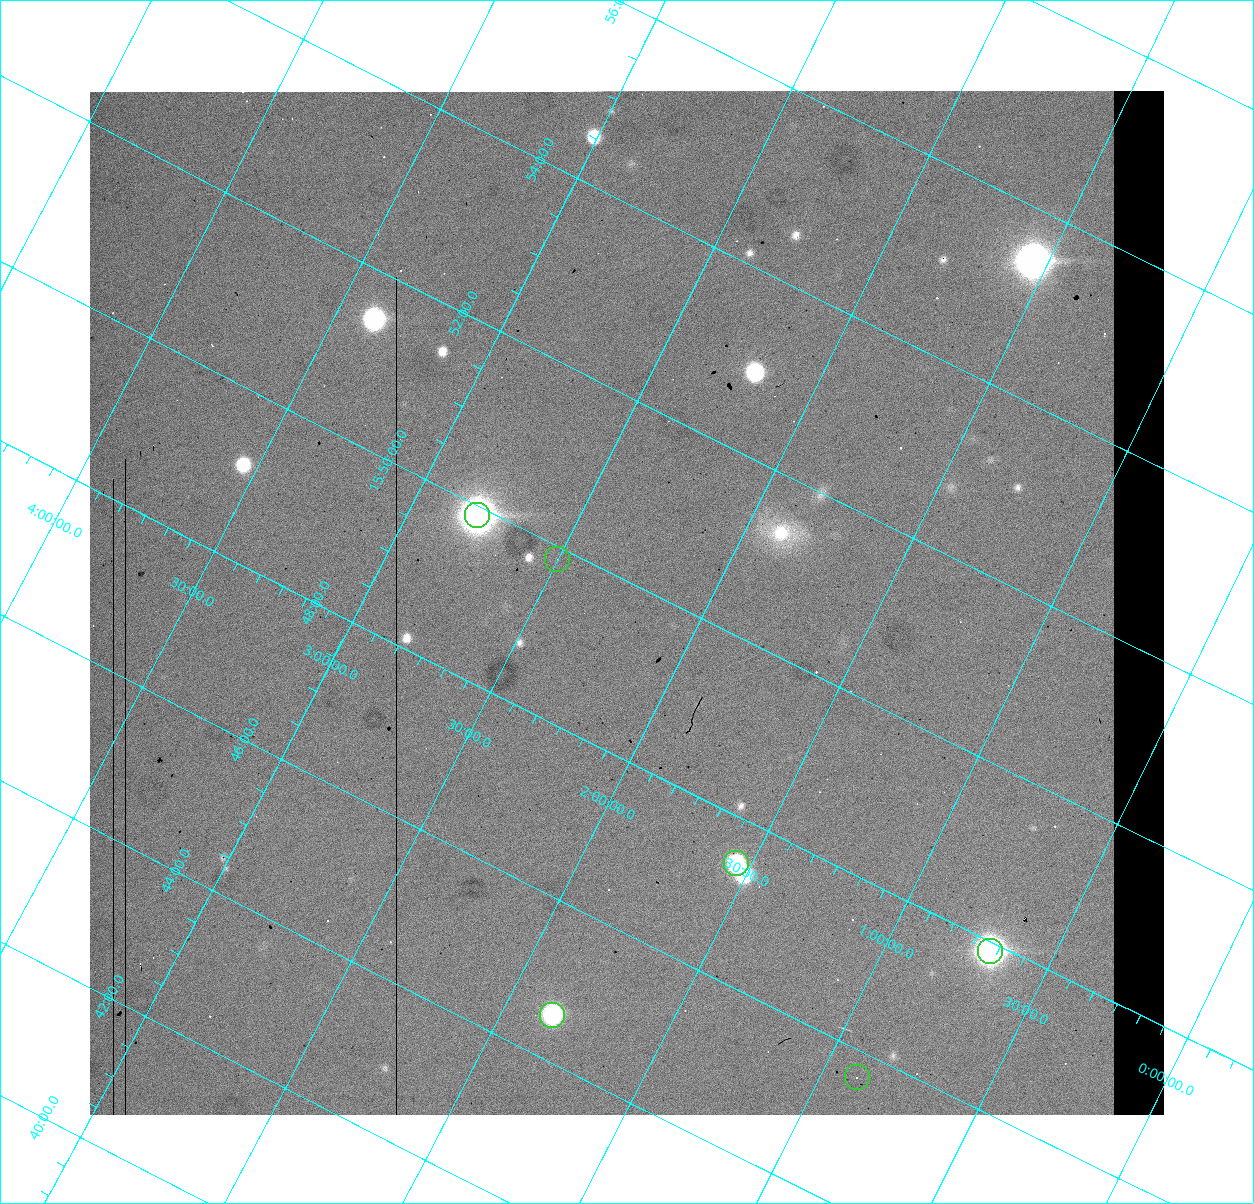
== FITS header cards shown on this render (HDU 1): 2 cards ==
NAXIS1  =                 1074 / length of data axis 1
NAXIS2  =                 1024 / length of data axis 2

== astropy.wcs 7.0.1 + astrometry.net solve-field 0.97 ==
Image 1074 x 1024 px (HDU 1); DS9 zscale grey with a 90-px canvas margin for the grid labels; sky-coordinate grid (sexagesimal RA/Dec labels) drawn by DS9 from the SOLVED WCS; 6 Tycho-2 reference stars matched to detected sources circled (green)
Header WCS: none
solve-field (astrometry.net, Tycho-2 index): SOLVED blind (the file carries no WCS)
Solved WCS: RA---TAN-SIP/DEC--TAN-SIP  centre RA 15:49:46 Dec +02:14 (237.44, +2.24 deg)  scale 11.5 x 11.2 arcsec/px (non-square pixels)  FOV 206.3' x 191.6'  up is +62 deg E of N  parity flipped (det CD > 0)
(file carries no celestial WCS; the grid is the blind solution)
Tycho-2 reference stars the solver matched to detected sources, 6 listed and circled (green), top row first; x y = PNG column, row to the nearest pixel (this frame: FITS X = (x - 90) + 1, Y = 1024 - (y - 91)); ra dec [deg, ICRS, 3 dp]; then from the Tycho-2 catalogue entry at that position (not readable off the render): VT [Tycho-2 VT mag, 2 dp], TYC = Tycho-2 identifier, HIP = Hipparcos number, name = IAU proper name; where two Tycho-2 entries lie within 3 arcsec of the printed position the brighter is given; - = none
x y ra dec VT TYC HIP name
477 515 237.475 +2.795 8.45 356-258-1 77538 -
557 559 237.465 +2.501 7.19 356-252-1 77532 -
736 863 236.862 +1.546 6.67 352-459-1 77354 -
990 951 236.973 +0.688 9.40 352-914-1 - -
552 1015 236.147 +1.851 9.13 351-955-1 77100 -
857 1077 236.415 +0.891 6.47 352-1376-1 77186 -